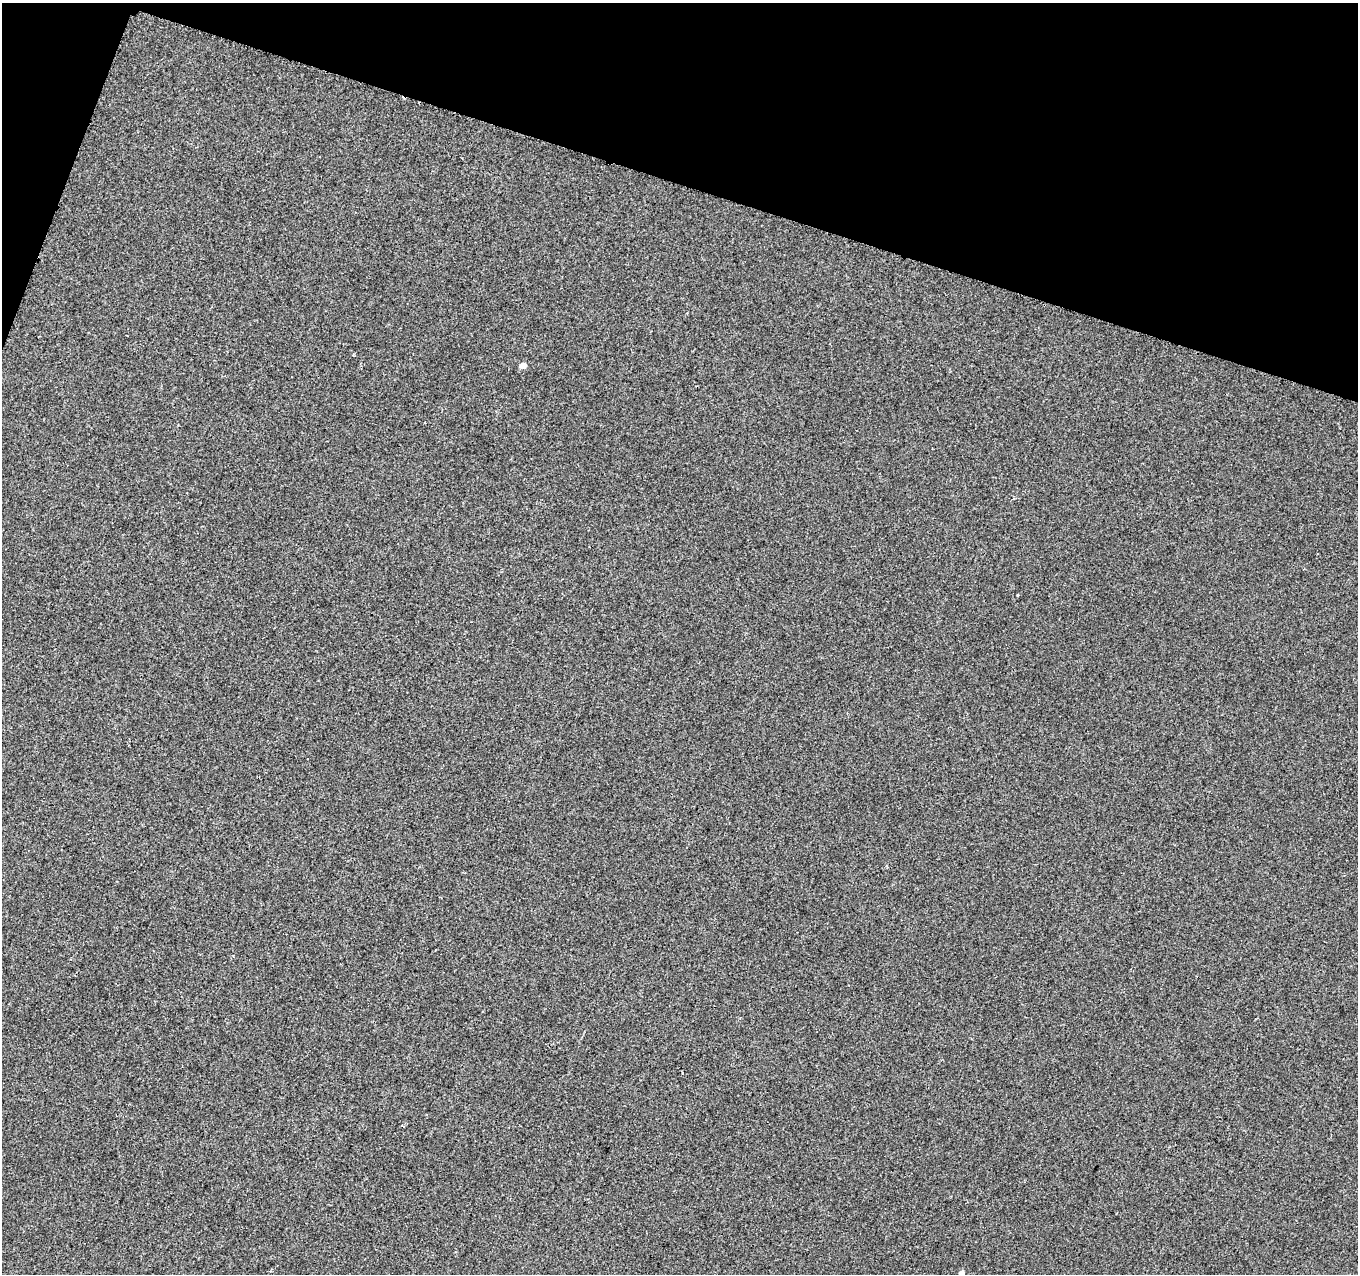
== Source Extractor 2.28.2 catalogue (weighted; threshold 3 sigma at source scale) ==
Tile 2 of 4 x 4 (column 2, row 1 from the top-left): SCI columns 1370-2725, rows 4099-5370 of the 5442 x 5593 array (HDU 1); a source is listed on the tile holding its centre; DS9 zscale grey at full resolution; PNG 1360 x 1276 px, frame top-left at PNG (2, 3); no overlay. Shown black and unused: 16% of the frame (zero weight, under 2 of 3 exposures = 1% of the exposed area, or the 3 px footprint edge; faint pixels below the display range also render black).
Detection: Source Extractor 2.28.2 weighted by HDU 2 'WHT'; one run over the whole footprint, this tile lists its part. Background 8.55e-04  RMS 0.0049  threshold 0.0223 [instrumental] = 3 sigma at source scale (4.5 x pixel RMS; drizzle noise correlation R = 1.50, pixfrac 1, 0.0396/0.0396 arcsec/px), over >= 5 px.
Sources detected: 4; all 4 listed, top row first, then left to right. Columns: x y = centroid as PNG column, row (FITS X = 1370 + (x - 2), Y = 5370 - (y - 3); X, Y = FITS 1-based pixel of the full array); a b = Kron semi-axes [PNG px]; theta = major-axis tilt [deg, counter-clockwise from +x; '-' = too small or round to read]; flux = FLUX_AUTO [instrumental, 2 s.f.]
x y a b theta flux
523 365 6 5 - 3.3
1013 499 3 3 - 1.1
682 1073 3 2 - 0.36
961 1273 6 5 - 1.9
Isophote crosses this tile's border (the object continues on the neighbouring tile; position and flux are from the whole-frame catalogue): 1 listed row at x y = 961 1273